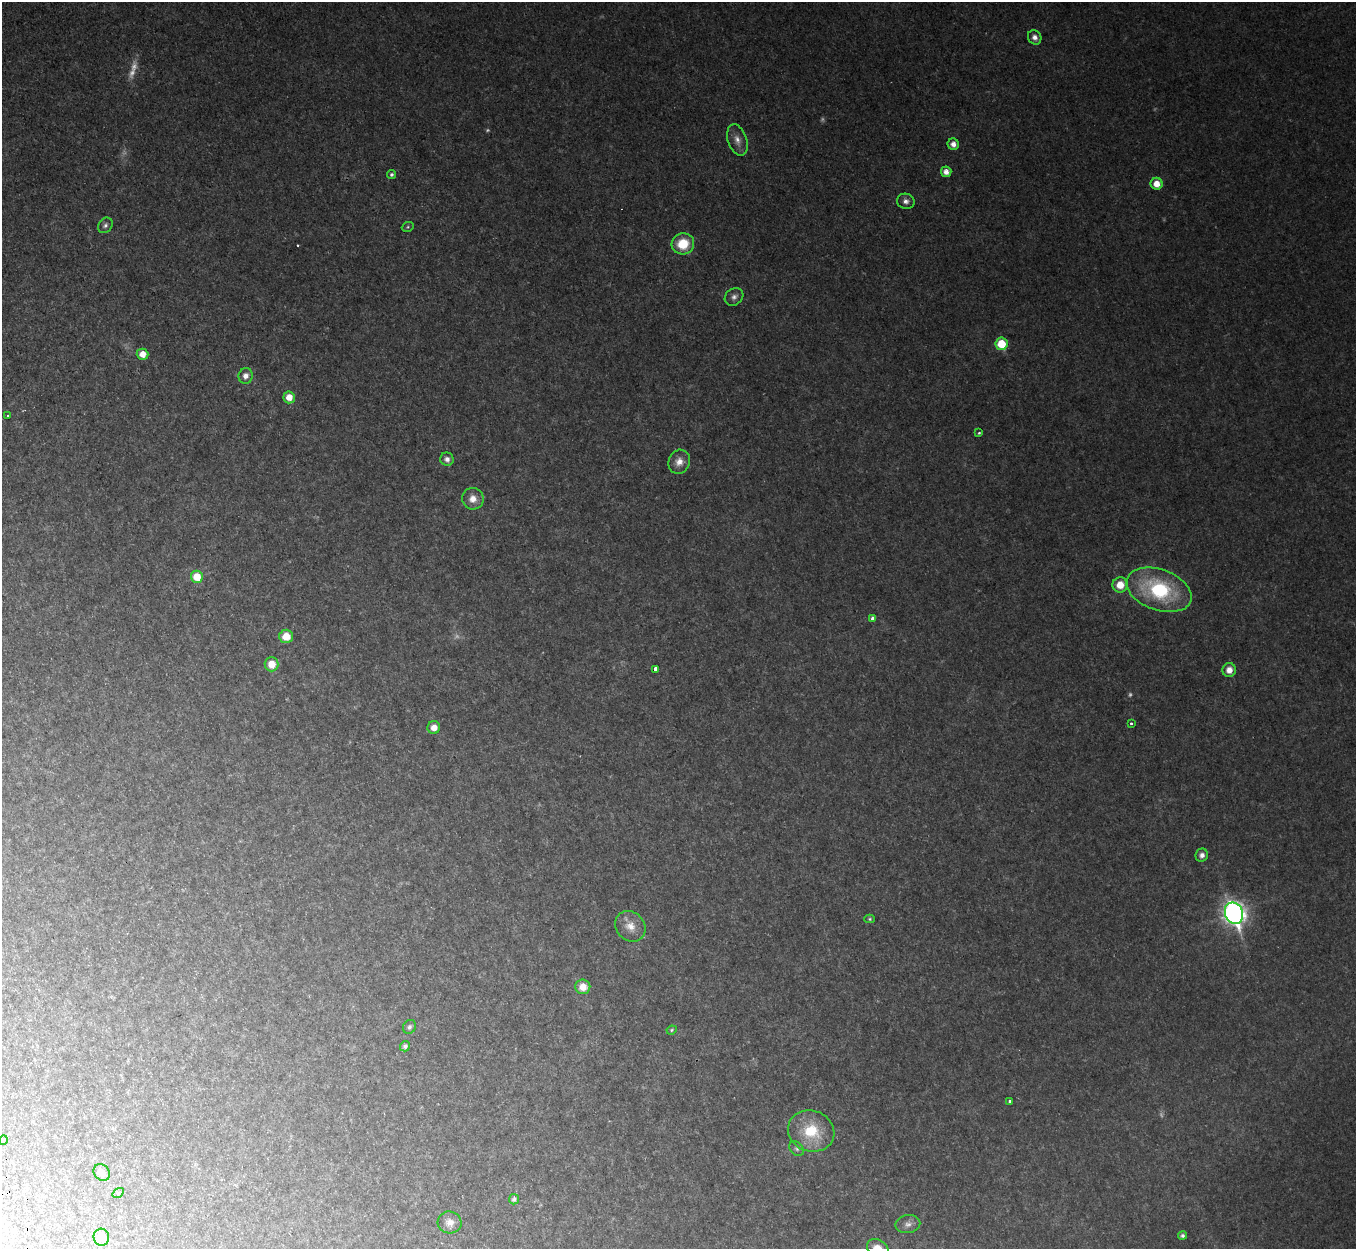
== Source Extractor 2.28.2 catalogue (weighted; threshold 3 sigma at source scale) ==
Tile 7 of 4 x 4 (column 3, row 2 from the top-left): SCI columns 2774-4127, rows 2803-4049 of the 5544 x 5478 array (HDU 1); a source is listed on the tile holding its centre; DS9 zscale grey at full resolution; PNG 1358 x 1251 px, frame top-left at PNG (2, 2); each listed source drawn as its Kron ellipse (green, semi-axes under 4 px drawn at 4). Shown black and unused: <1% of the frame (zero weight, under 2 of 3 exposures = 4% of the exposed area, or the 3 px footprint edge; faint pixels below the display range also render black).
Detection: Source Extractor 2.28.2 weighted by HDU 2 'WHT'; one run over the whole footprint, this tile lists its part. Background 0.0525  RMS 0.0098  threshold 0.0443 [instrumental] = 3 sigma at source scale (4.5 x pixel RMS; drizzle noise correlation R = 1.50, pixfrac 1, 0.05/0.05 arcsec/px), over >= 5 px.
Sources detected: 60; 8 too faint to see at this stretch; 2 cosmic-ray / hot-pixel residue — neither listed nor drawn; the other 50 listed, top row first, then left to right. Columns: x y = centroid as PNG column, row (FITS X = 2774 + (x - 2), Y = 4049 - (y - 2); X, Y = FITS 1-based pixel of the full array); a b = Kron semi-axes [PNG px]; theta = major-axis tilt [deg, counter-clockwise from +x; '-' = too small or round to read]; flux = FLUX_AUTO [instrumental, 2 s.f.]
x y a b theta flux
1035 37 7 6 - 5.2
737 140 16 9 -71 8.5
953 144 6 5 - 7.1
946 172 5 5 - 7.7
391 174 5 4 - 2
1157 184 6 6 - 12
906 201 9 7 -20 4.6
105 225 8 6 50 3.2
408 227 6 4 22 1.5
683 244 11 10 - 29
734 297 10 8 38 4.4
1001 344 6 6 - 30
143 354 6 5 - 11
246 376 8 7 - 5.9
289 397 6 5 - 12
8 416 3 3 - 2.1
979 433 3 3 - 1.3
447 459 7 6 - 4.5
679 462 12 10 68 9.2
473 499 11 10 - 9.4
197 577 6 6 - 20
1120 585 7 7 - 15
1159 590 34 20 -20 97
873 619 3 3 - 5.9
286 636 7 7 - 15
272 664 7 7 - 14
655 669 4 3 - 59
1229 670 7 6 - 8.7
1131 723 3 3 - 1.6
434 728 6 6 - 9.1
1202 855 6 6 - 4.7
1234 913 11 9 -68 660
870 919 5 4 - 1.4
630 926 16 14 -49 14
583 987 7 7 - 13
409 1027 7 6 - 2.5
672 1030 5 4 - 1.4
405 1046 5 5 - 2.9
1010 1101 3 3 - 3.2
811 1131 23 20 -19 41
3 1140 5 4 - 11
797 1149 8 6 -44 2.8
102 1172 9 7 -49 7.9
118 1193 6 4 35 1.2
514 1199 5 5 - 3.5
450 1222 12 11 - 8.2
908 1224 12 9 10 5.7
1182 1236 4 4 - 2.5
101 1237 8 8 - 21
878 1248 11 8 -31 13
Isophote crosses this tile's border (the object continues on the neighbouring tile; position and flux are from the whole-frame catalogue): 2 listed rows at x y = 3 1140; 878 1248